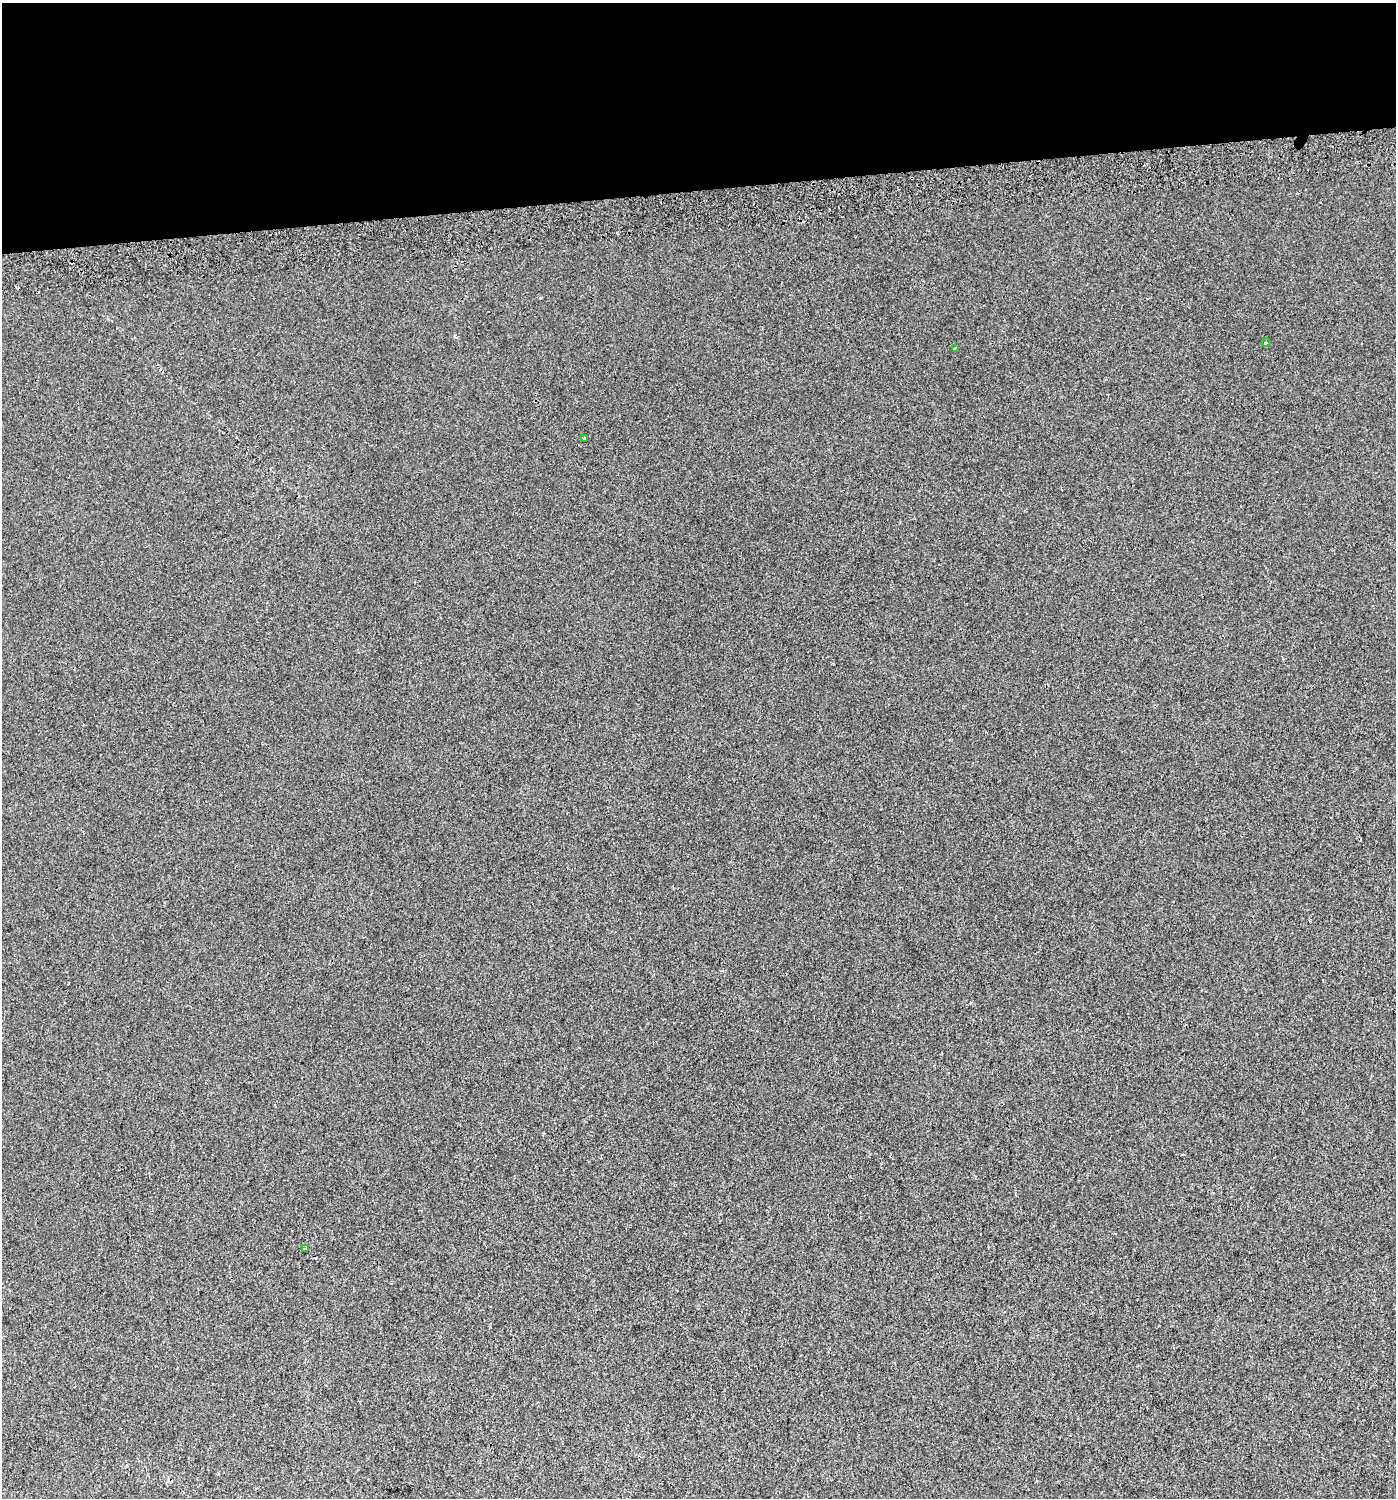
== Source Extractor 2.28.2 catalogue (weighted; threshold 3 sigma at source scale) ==
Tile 2 of 3 x 3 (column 2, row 1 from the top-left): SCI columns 1440-2833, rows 3034-4529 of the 4231 x 4570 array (HDU 1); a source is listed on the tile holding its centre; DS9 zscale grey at full resolution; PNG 1398 x 1500 px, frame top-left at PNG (2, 3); each listed source drawn as its Kron ellipse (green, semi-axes under 4 px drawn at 4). Shown black and unused: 13% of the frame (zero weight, under 2 of 3 exposures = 2% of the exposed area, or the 3 px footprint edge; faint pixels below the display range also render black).
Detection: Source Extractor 2.28.2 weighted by HDU 2 'WHT'; one run over the whole footprint, this tile lists its part. Background 0.0025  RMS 0.0072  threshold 0.0325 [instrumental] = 3 sigma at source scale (4.5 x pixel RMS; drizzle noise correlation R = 1.50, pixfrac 1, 0.0396/0.0396 arcsec/px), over >= 5 px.
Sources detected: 7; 3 cosmic-ray / hot-pixel residue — neither listed nor drawn; the other 4 listed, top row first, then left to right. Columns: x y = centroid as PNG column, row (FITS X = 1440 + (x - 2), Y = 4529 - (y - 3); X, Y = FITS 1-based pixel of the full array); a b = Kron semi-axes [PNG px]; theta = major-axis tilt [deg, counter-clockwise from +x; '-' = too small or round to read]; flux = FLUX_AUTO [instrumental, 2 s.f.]
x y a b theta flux
1266 343 4 2 - 0.62
955 348 3 2 - 0.85
584 438 3 3 - 1.2
306 1248 3 3 - 2.1